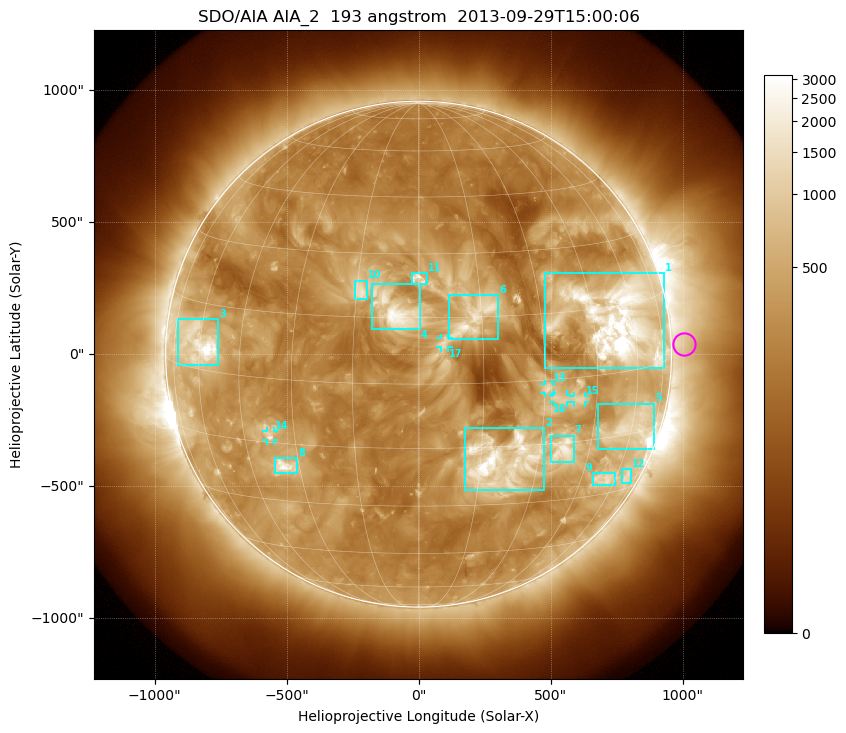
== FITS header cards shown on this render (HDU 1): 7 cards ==
TELESCOP= 'SDO/AIA'
INSTRUME= 'AIA_2'
WAVELNTH=                  193
WAVEUNIT= 'angstrom'
DATE-OBS= '2013-09-29T15:00:06.84'
CTYPE1  = 'HPLN-TAN'
CTYPE2  = 'HPLT-TAN'

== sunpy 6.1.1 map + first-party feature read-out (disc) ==
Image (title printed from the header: SDO/AIA AIA_2  193 angstrom  2013-09-29T15:00:06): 1024 x 1024 px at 2.4 arcsec/px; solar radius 958 arcsec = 399 px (full disc in frame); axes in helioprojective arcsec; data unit not stated in the header (colour bar unlabelled)
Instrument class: DISC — disc imager (sunpy class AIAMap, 193 A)
Bright regions (active regions / flare kernels): reference = the median radial profile (limb darkening/brightening removed); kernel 9 px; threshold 5 sigma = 676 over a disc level ~270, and >= 1.15x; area >= 12 px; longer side >= 10 px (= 24 arcsec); searched inside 0.97 R_sun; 17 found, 17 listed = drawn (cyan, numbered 1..; 5 of them under ~33 arcsec drawn as corner ticks so the feature stays visible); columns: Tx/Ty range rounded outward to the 5 arcsec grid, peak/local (2 s.f.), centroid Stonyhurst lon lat
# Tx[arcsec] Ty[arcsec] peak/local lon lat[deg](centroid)
1 475..930 -55..310 17 +54 +12
2 175..475 -515..-280 15 +21 -19
3 -915..-755 -40..135 16 -60 +6
4 -175..5 95..265 10 -5 +17
5 680..895 -360..-185 9.2 +61 -13
6 115..305 55..225 6.8 +13 +15
7 500..590 -410..-310 7.8 +37 -17
8 -545..-460 -450..-390 8.3 -34 -21
9 660..745 -495..-450 5.1 +54 -26
10 -245..-195 205..280 5.8 -14 +21
11 -30..30 265..310 6.3 +0 +24
12 770..805 -490..-435 3.5 +67 -26
13 475..505 -150..-110 5 +31 -2
14 -575..-550 -330..-290 5.1 -37 -13
15 585..630 -185..-155 3.9 +39 -5
16 510..565 -185..-150 4.1 +34 -5
17 85..115 25..60 3 +6 +9
Off-limb structures (1.02-1.3 R_sun): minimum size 162 px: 3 found; the strongest spans PA ~235..305 deg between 1.02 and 1.3 R_sun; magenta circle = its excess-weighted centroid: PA ~270 deg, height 1.05 R_sun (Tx ~1005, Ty ~35 arcsec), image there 1.6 x the reference